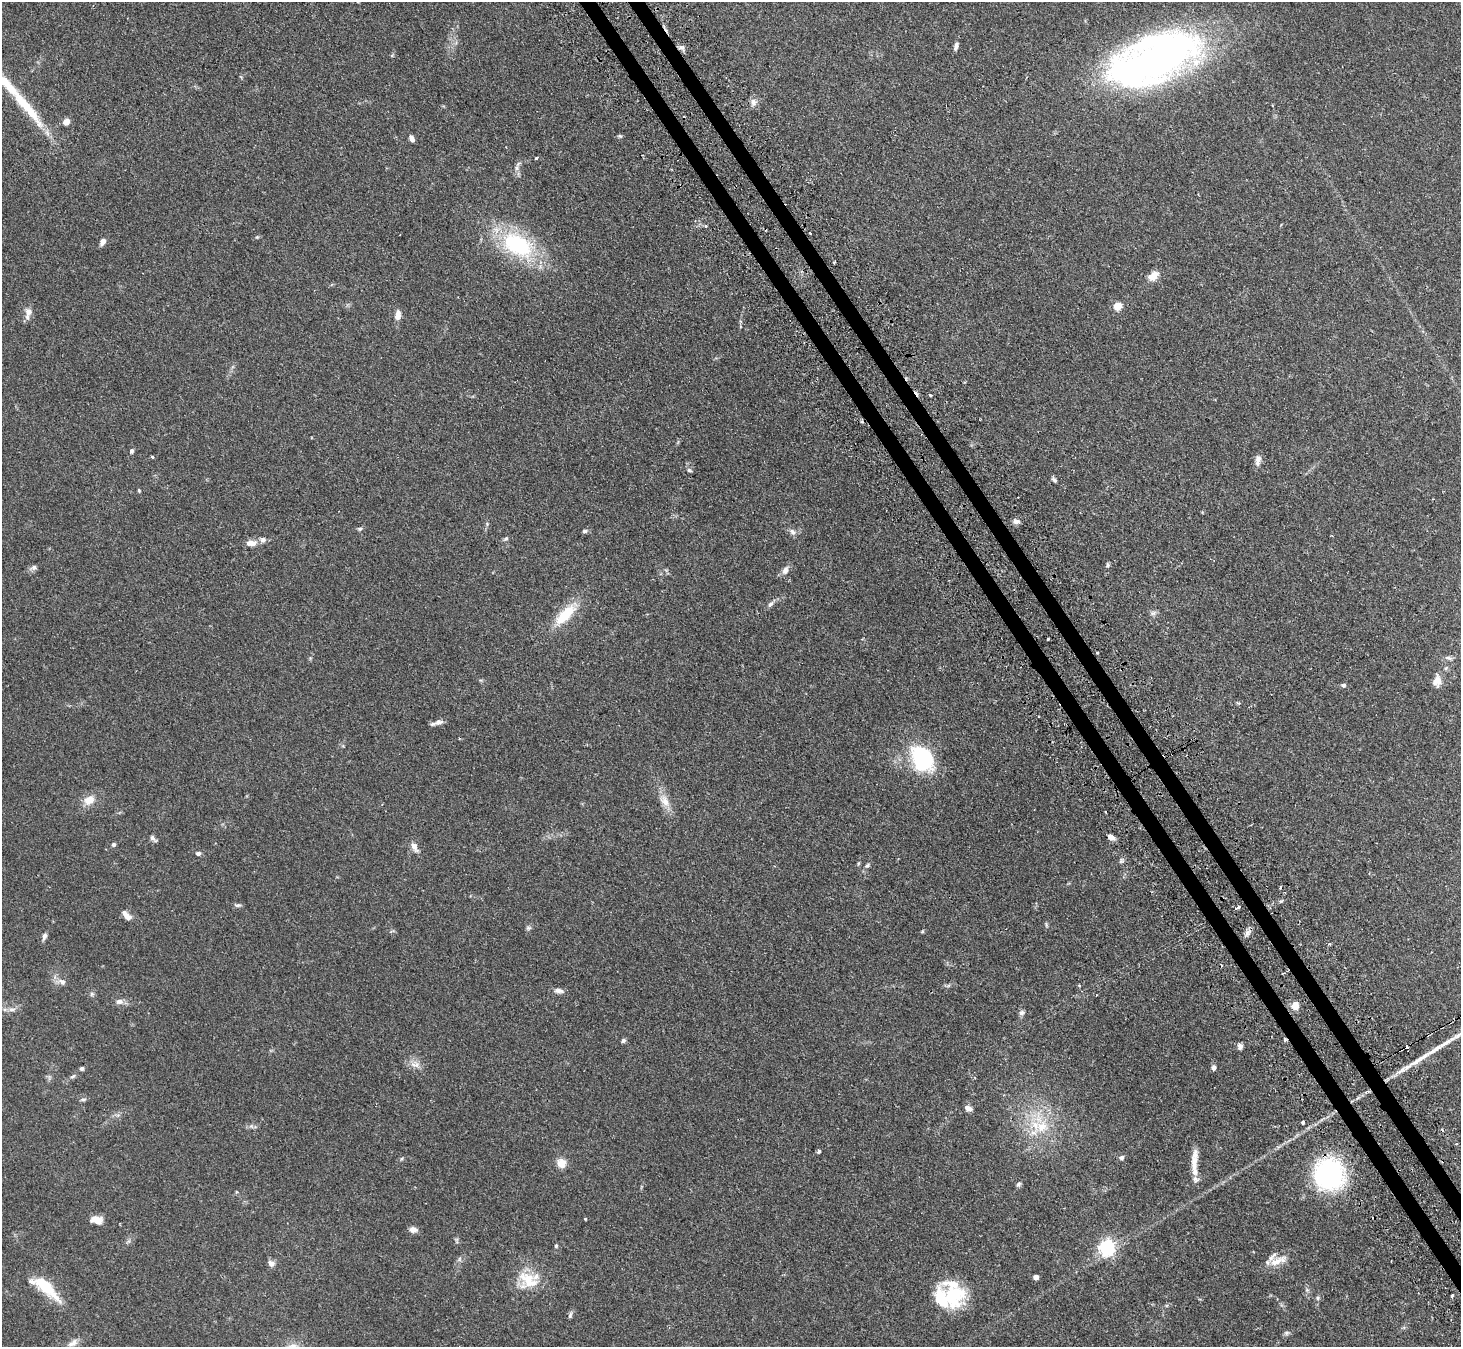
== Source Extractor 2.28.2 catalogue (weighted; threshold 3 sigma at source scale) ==
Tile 6 of 4 x 4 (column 2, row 2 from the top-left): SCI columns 1491-2949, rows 2864-4208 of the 5898 x 5865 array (HDU 1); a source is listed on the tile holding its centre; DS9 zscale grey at full resolution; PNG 1463 x 1349 px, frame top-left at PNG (2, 2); no overlay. Shown black and unused: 2% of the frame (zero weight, under 2 of 3 exposures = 3% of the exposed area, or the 3 px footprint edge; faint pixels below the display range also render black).
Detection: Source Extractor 2.28.2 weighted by HDU 2 'WHT'; one run over the whole footprint, this tile lists its part. Background 0.0955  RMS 0.0063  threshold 0.0281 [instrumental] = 3 sigma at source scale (4.5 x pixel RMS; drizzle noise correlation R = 1.50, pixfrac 1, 0.05/0.05 arcsec/px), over >= 5 px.
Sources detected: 127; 2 inside a brighter object's white glare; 8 cosmic-ray / hot-pixel residue — not listed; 6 inside a brighter listed object's ellipse — not listed separately; the other 111 listed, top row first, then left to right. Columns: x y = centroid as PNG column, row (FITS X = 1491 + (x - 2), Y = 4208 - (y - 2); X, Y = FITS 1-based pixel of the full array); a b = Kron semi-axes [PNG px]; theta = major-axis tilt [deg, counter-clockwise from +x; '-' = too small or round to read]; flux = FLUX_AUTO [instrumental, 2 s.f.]
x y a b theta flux
956 46 10 5 68 2.2
681 47 8 6 2 1.8
1157 62 91 37 20 350
241 77 6 4 -71 0.66
753 102 10 7 -74 2.8
25 105 80 13 -51 28
66 122 5 5 - 8.3
620 136 6 4 -15 0.91
412 139 7 5 -62 2.6
536 158 3 3 - 1.5
517 168 6 6 - 1.6
706 226 3 3 - 1.1
810 233 3 2 - 0.72
257 237 4 4 - 0.66
102 242 7 5 57 3.3
517 245 37 22 -29 64
1153 276 13 8 38 6.2
1117 306 5 5 - 19
28 312 10 9 - 4.2
398 315 13 7 85 4.2
930 395 3 2 - 1.5
131 451 6 5 - 1.3
152 457 3 3 - 1.2
1258 460 13 6 83 3.5
689 470 7 5 -19 1.1
1054 480 7 4 -39 1.5
139 490 4 3 - 0.77
1016 521 9 6 11 2.3
360 529 6 5 - 1.1
585 531 6 5 - 1.3
792 532 10 7 -55 2.2
506 539 7 5 46 1.2
251 543 14 7 1 4.4
1108 565 6 5 - 0.95
33 567 11 6 20 2.1
785 570 11 7 70 3.4
770 604 9 6 51 1.8
1153 613 7 4 1 1.5
565 615 35 14 46 20
1048 639 3 3 - 2.3
1097 653 3 2 - 0.58
1448 658 12 4 -16 1.7
1437 681 15 10 84 5.1
1343 685 6 5 - 1.3
438 722 15 6 19 2.8
1164 755 4 2 - 4.6
922 759 33 23 -62 50
89 800 13 10 34 7.2
664 801 21 11 -58 7.4
1111 837 7 5 -29 4
153 838 12 5 -47 1.7
113 845 5 5 - 1.5
414 847 13 7 -58 3.9
198 853 7 5 3 1.4
1121 861 7 4 76 1.2
867 865 8 5 36 1.3
1281 901 6 4 17 0.85
237 905 10 5 -8 1.4
1238 908 4 3 - 7.1
126 915 13 6 -46 4.4
528 928 7 5 14 1.2
922 931 6 4 45 0.66
1247 933 12 6 46 2.4
44 936 8 5 72 2.3
1329 944 3 3 - 1.1
62 982 12 8 -32 3.3
1079 985 4 4 - 0.66
948 986 7 4 19 1
559 991 14 6 -7 2.7
92 994 6 5 - 1.2
119 1002 11 7 7 2.9
1295 1006 9 8 - 5.6
12 1009 11 4 4 2.1
1022 1013 8 7 - 1.7
623 1040 5 5 - 1.3
1240 1046 8 6 -81 2.2
415 1065 16 7 -8 4.1
1214 1067 7 6 - 1.9
82 1068 5 4 - 1.4
73 1076 8 5 30 1.3
83 1100 7 6 - 1.4
968 1108 9 6 -19 2.7
1303 1122 4 3 - 3.9
251 1126 6 5 - 1.2
1042 1126 23 16 36 19
1456 1143 3 3 - 1.3
819 1151 4 3 - 2.2
1121 1158 6 5 - 1.7
401 1159 6 3 70 0.69
561 1163 9 9 - 6.9
1194 1163 27 9 86 9.1
1329 1174 30 27 -71 97
1019 1184 8 5 61 1.3
585 1219 3 3 - 0.53
97 1220 15 9 -8 5.4
413 1230 9 7 -6 3.2
457 1240 9 3 -77 1
556 1246 5 4 - 0.91
1107 1247 6 6 - 170
459 1259 7 4 89 1.1
1278 1261 27 9 20 8
271 1263 9 8 - 2.6
1036 1277 4 4 - 4.1
528 1279 22 17 -31 19
45 1287 33 11 -39 27
1452 1295 3 3 - 1.8
954 1297 29 26 69 35
1318 1298 6 5 - 1.1
570 1315 10 4 72 1.4
1286 1333 7 5 1 1.3
73 1343 16 7 32 3.7
Overlapping masked pixels (flux is a lower limit): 1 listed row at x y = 1164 755